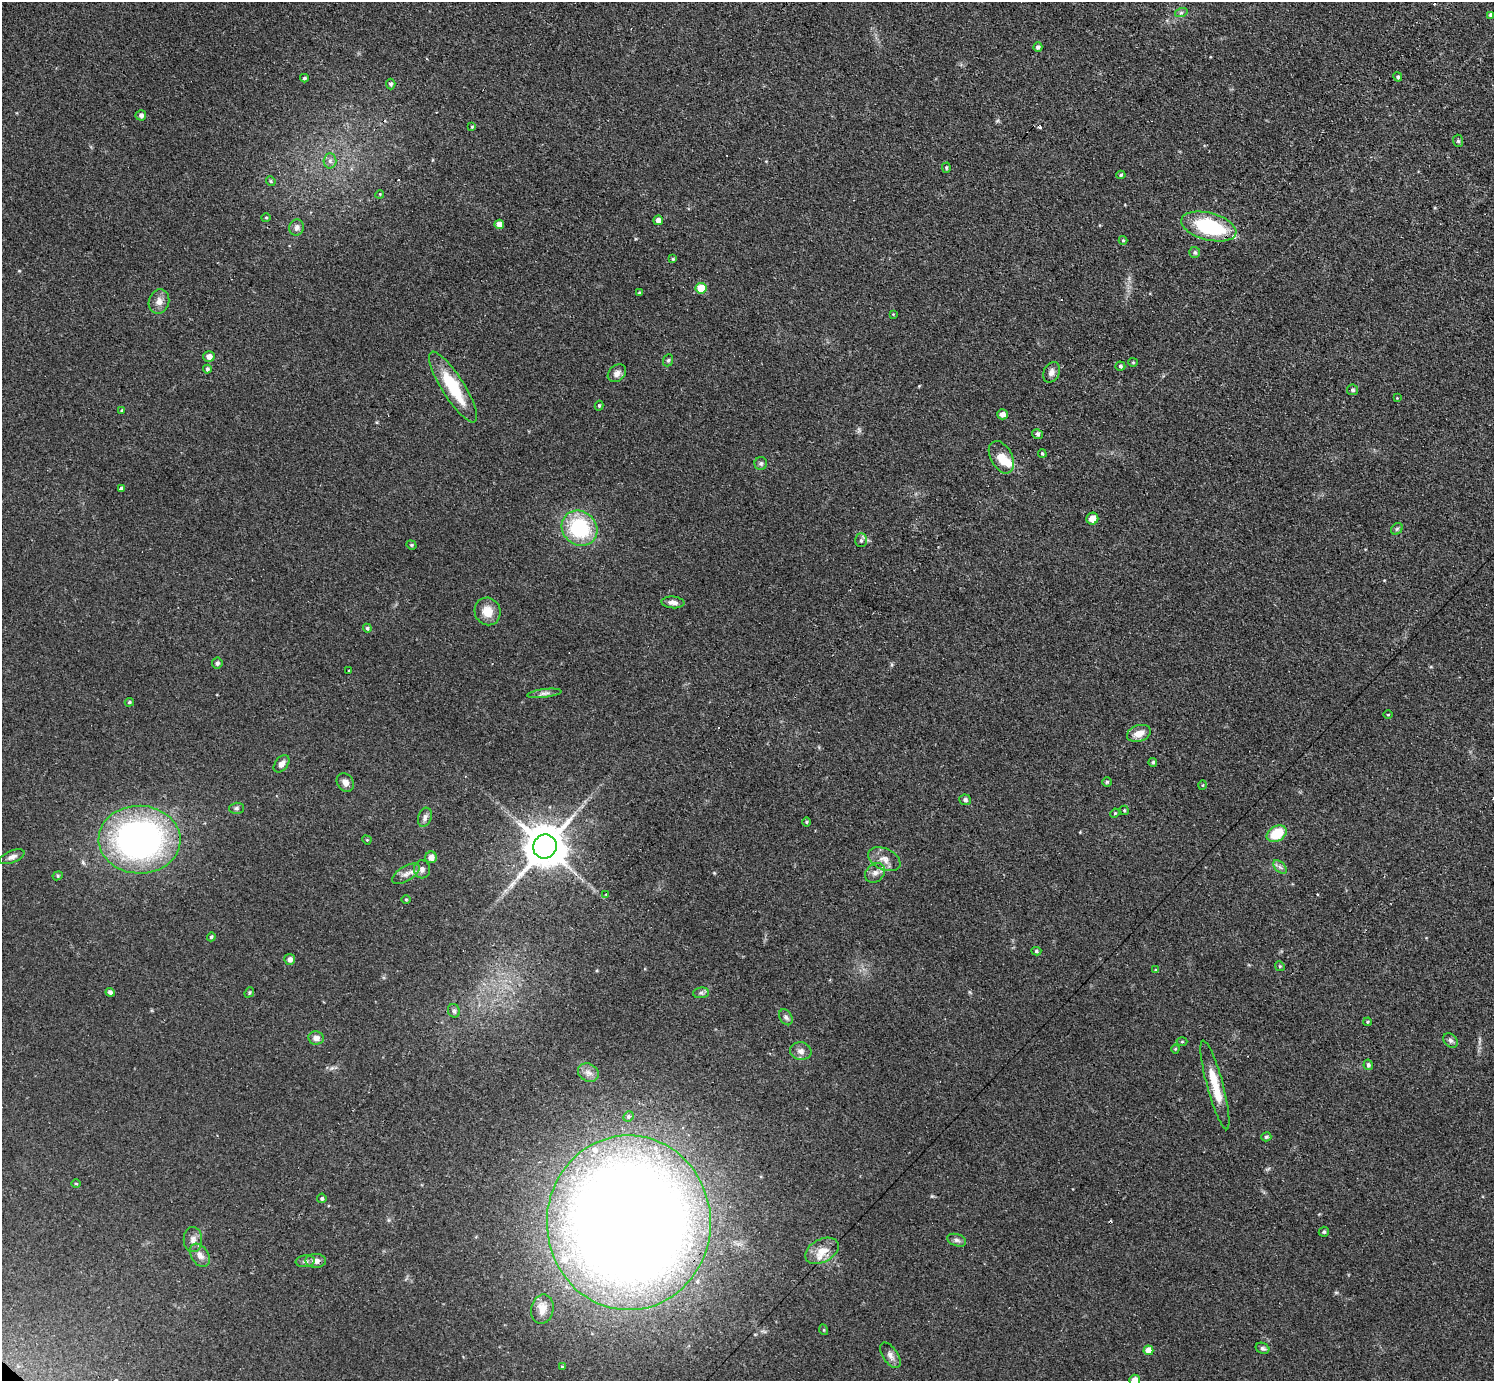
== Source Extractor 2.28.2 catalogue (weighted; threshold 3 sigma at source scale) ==
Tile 10 of 4 x 4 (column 2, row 3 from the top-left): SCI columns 1547-3038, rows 1701-3079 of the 6141 x 6138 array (HDU 1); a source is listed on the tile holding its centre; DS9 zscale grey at full resolution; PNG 1496 x 1383 px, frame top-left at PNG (2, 2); each listed source drawn as its Kron ellipse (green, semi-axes under 4 px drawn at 4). Shown black and unused: <1% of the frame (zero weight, under 3 of 4 exposures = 1% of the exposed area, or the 3 px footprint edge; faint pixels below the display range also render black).
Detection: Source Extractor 2.28.2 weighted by HDU 2 'WHT'; one run over the whole footprint, this tile lists its part. Background 0.116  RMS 0.007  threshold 0.0315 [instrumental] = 3 sigma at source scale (4.5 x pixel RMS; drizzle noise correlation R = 1.50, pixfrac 1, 0.05/0.05 arcsec/px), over >= 5 px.
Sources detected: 130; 1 inside a brighter object's white glare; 5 cosmic-ray / hot-pixel residue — neither listed nor drawn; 3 inside a brighter listed object's ellipse — not listed separately; the other 121 listed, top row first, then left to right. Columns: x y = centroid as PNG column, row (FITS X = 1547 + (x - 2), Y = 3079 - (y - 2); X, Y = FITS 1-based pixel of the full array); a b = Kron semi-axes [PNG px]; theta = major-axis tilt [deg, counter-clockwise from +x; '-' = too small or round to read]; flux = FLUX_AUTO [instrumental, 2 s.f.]
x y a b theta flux
1181 13 6 4 19 1.1
1491 15 4 4 - 2.4
1038 47 5 4 - 1.9
1398 77 5 4 - 1.4
304 78 4 3 - 1.1
391 84 5 4 - 1.6
141 115 5 5 - 2.6
472 127 4 3 - 0.78
1458 141 6 5 - 1.3
330 161 7 6 - 2.4
946 168 5 4 - 0.84
1121 175 5 4 - 1.1
271 181 5 4 - 0.92
380 194 4 3 - 0.65
266 218 4 4 - 0.79
658 220 5 4 - 3.9
499 224 5 4 - 4.8
1209 226 28 13 -15 58
296 227 8 7 - 2.9
1123 240 4 4 - 0.76
1195 252 5 5 - 1.5
673 259 4 3 - 0.91
701 288 5 5 - 16
639 293 4 4 - 1
159 301 12 10 74 5.1
893 314 3 3 - 0.53
209 357 5 5 - 4.1
668 360 6 5 - 1.2
1133 362 5 4 - 0.75
1120 366 5 4 - 1.3
207 369 4 4 - 1.5
1051 372 10 8 64 3.4
617 373 10 7 41 3.5
453 387 41 11 -58 32
1353 390 5 5 - 1.2
1397 398 3 3 - 0.51
599 406 5 4 - 0.94
122 410 4 3 - 0.61
1002 414 5 5 - 3.4
1038 434 6 5 - 1.6
1042 454 4 3 - 0.7
1001 457 17 11 -61 11
761 463 6 6 - 1.6
121 488 4 3 - 1.7
1092 519 6 6 - 6.1
579 528 19 16 -40 53
1397 529 6 5 - 1.2
861 540 7 6 - 1.7
411 545 5 4 - 0.88
673 602 11 6 -4 3.6
487 611 14 13 - 10
367 628 5 4 - 1.2
217 663 5 5 - 1.6
349 671 3 2 - 0.9
544 693 17 4 7 2.6
129 702 4 4 - 0.9
1388 715 4 3 - 0.6
1139 733 12 8 18 7.1
1153 762 4 4 - 1.2
281 764 10 6 52 4
345 782 10 8 -51 3.7
1107 782 4 4 - 1.1
1202 785 5 3 - 0.62
965 800 6 5 - 1.9
236 808 7 5 2 1.5
1124 810 5 4 - 0.87
1115 813 5 3 - 0.7
425 817 10 6 73 2.7
806 822 5 3 - 0.74
1277 834 11 7 30 22
139 840 41 34 -1 250
367 840 5 4 - 0.64
545 846 12 11 - 2400
12 857 13 6 22 3.1
431 857 6 6 - 4.3
884 859 17 10 -24 6.9
1280 867 8 5 -45 2
422 869 9 8 - 2.8
875 873 11 8 42 3.7
406 874 15 7 31 4.4
58 876 5 4 - 0.98
606 894 3 2 - 0.68
406 899 5 3 - 0.63
211 937 4 4 - 1.2
1036 951 5 4 - 1
290 959 5 5 - 3
1280 966 5 4 - 0.87
1156 970 3 3 - 0.87
110 992 4 4 - 2
249 992 5 4 - 0.98
701 993 8 5 7 1.7
454 1011 7 6 - 2
786 1017 8 6 -61 1.9
1368 1022 4 3 - 0.83
316 1038 8 6 -9 3.6
1450 1040 8 6 -43 1.9
1182 1042 5 3 - 0.71
1175 1049 4 4 - 0.75
801 1051 10 9 - 3.8
1368 1065 5 4 - 1.6
588 1073 11 8 -28 4
1215 1085 46 8 -75 18
628 1116 5 4 - 1.1
1266 1137 5 4 - 1.1
76 1183 5 3 - 0.66
322 1198 5 4 - 1.2
629 1223 87 82 -90 1700
1324 1232 5 5 - 1.3
193 1240 12 9 -90 4.1
957 1240 10 6 -18 2.1
822 1251 18 11 28 12
200 1255 13 8 -57 4.9
305 1261 10 6 6 2.2
316 1261 10 7 -1 4.3
542 1309 15 11 78 8
824 1330 5 3 - 0.65
1262 1348 7 5 -25 1.6
1148 1350 5 5 - 9.7
890 1355 14 7 -55 3.7
562 1367 4 3 - 0.9
1135 1380 5 5 - 6.5
Overlapping masked pixels (flux is a lower limit): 1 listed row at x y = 629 1223
Isophote crosses this tile's border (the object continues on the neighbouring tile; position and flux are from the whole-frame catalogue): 1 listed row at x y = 1135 1380